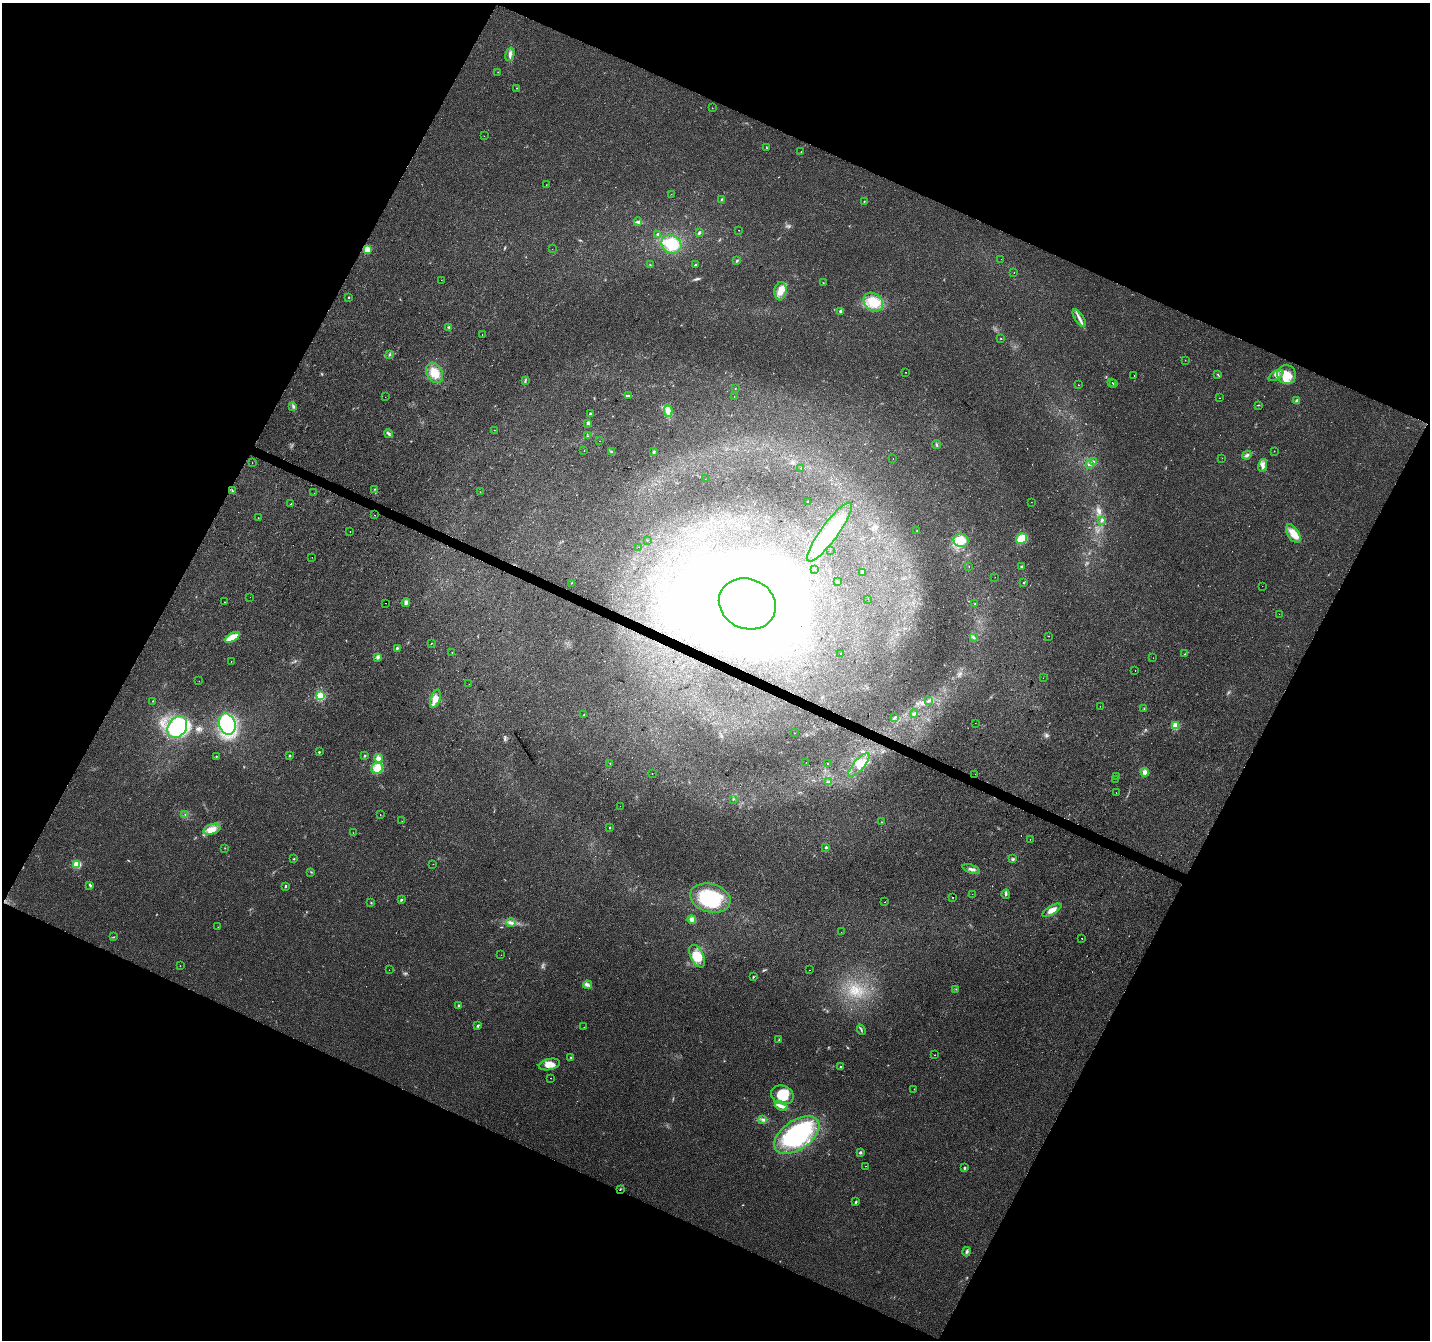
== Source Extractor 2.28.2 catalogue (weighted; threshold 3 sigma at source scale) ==
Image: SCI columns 1-5709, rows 203-5554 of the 5715 x 5822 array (HDU 1 of 3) = the unmasked area's bounding box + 8 px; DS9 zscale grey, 4 x 4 block average (1 PNG px = mean of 4 x 4 image px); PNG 1432 x 1342 px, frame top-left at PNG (2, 3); each listed source drawn as its Kron ellipse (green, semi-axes under 4 px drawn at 4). Shown black and unused: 45% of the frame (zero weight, under 2 of 3 exposures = <1% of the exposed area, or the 3 px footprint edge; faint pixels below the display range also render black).
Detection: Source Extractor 2.28.2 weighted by HDU 2 'WHT'. Background 0.0438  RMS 0.0065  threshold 0.0293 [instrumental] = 3 sigma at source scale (4.5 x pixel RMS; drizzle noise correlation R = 1.50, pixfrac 1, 0.0396/0.0396 arcsec/px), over >= 5 px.
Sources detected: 241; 2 too faint to see at this stretch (4 x 4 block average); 4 inside a brighter object's white glare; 6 cosmic-ray / hot-pixel residue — neither listed nor drawn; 1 coinciding with a brighter row at this scale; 8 inside a brighter listed object's ellipse — not listed separately; the other 220 listed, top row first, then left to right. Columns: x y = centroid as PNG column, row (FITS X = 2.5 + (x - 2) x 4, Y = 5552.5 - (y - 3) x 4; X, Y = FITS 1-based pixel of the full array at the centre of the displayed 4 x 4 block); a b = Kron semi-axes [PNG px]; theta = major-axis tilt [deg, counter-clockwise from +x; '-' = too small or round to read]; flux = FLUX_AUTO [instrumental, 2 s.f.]
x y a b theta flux
510 54 7 3 74 14
498 72 2 2 - 1.1
516 88 2 2 - 1.4
712 108 2 2 - 0.88
484 136 2 2 - 1.1
767 148 2 2 - 1.7
801 151 2 2 - 0.77
546 185 2 2 - 1
671 194 2 2 - 0.59
722 199 3 2 - 2.4
864 201 2 2 - 2.3
638 222 4 3 - 8.1
738 230 2 2 - 1.9
699 233 3 2 - 6.6
658 234 2 2 - 4.6
671 244 10 9 - 99
367 249 2 2 - 180
552 249 2 2 - 0.63
1001 259 2 2 - 0.77
737 260 3 2 - 3.7
650 265 2 2 - 1.5
695 265 3 2 - 2.9
1014 273 2 2 - 1.1
441 280 2 2 - 1.3
823 283 2 2 - 1.1
780 291 9 6 82 31
349 297 2 2 - 2.8
873 302 10 8 -43 84
841 311 3 3 - 6.1
1079 318 10 3 -58 16
449 327 3 3 - 4.7
482 335 2 2 - 1.3
1001 338 2 2 - 1.4
390 354 4 2 - 3.8
1185 360 2 2 - 0.76
906 372 2 2 - 1.1
434 373 11 7 -60 58
1218 374 3 2 - 2.4
1276 375 8 3 33 13
1286 375 10 9 - 56
1134 376 2 2 - 0.91
525 381 2 2 - 1.5
1112 382 2 2 - 1.2
1114 384 2 2 - 4.5
1078 385 2 2 - 2.7
735 388 2 2 - 1.1
628 396 4 2 - 4.8
734 396 2 2 - 0.63
385 397 2 2 - 3.3
1219 398 2 2 - 2.7
1297 401 2 2 - 28
1258 405 2 2 - 2.7
293 406 3 2 - 5.4
668 411 6 3 -86 34
590 414 2 2 - 9.2
588 423 2 2 - 36
494 430 2 2 - 1
388 434 5 3 - 7.6
587 436 2 2 - 1.3
599 441 2 2 - 1.3
936 445 5 2 - 3.8
584 451 2 2 - 1.2
1274 451 2 2 - 0.82
611 452 4 2 - 4.7
653 452 3 2 - 3.7
1247 455 5 3 - 7.5
1222 458 2 2 - 0.66
893 459 2 2 - 1.4
1093 462 3 3 - 6.4
252 463 2 2 - 3
1089 464 3 3 - 5.5
1263 465 6 4 74 15
801 468 2 2 - 1.5
705 479 2 2 - 0.59
374 489 2 2 - 2.3
233 491 3 2 - 3.4
480 492 2 2 - 1
314 493 2 2 - 0.83
808 502 2 2 - 7.5
1031 502 2 2 - 1.1
291 504 2 2 - 5
375 515 2 2 - 4.6
258 518 2 2 - 1.5
1101 521 4 2 - 4.5
917 531 2 2 - 2.2
350 532 2 2 - 6.4
830 532 36 8 54 160
1293 534 10 5 -58 35
1021 539 6 4 33 66
647 540 2 2 - 1
961 540 7 6 - 82
639 547 2 2 - 0.81
830 550 2 2 - 0.93
312 557 2 2 - 1.1
1021 566 3 2 - 3.3
969 567 2 2 - 0.74
814 569 2 2 - 0.71
862 573 3 3 - 5.1
995 577 2 2 - 0.64
837 582 2 2 - 2.4
1024 582 2 2 - 3.7
571 583 2 2 - 1.6
1262 586 2 2 - 0.88
250 597 2 2 - 1.5
868 599 2 2 - 0.52
225 602 2 2 - 1.1
406 602 4 3 - 8.8
386 603 2 2 - 4.2
747 604 29 25 -23 8100
975 604 2 2 - 1.9
1279 614 2 2 - 4.7
1049 636 2 2 - 1
232 637 8 3 26 75
974 637 3 2 - 4.3
431 643 2 2 - 1.8
397 648 3 2 - 5.3
452 652 2 2 - 0.91
841 653 2 2 - 1.9
1185 654 2 2 - 2.3
378 657 4 3 - 8.8
1153 658 2 2 - 2.1
231 661 2 2 - 0.9
1135 671 2 2 - 0.97
1043 678 2 2 - 0.68
199 681 2 2 - 0.58
469 684 2 2 - 3.3
320 696 2 2 - 450
435 699 9 5 73 28
153 701 2 2 - 1.2
928 701 3 3 - 7.5
1100 706 2 2 - 7.5
1144 708 2 2 - 1.3
914 714 4 2 - 4.4
584 715 2 2 - 2.5
895 717 3 2 - 3
975 723 2 2 - 0.66
227 724 11 8 -71 360
1175 725 2 2 - 220
177 727 12 9 55 360
794 733 2 2 - 0.76
319 752 2 2 - 9.9
216 756 2 2 - 1.5
289 756 2 2 - 3.7
365 756 3 2 - 4
378 758 4 3 - 19
806 762 2 2 - 1.8
610 763 2 2 - 1.6
827 763 2 2 - 1.2
859 765 15 5 49 38
377 768 6 5 - 44
1145 772 4 3 - 17
652 773 2 2 - 0.88
975 774 2 2 - 1
1117 776 2 2 - 1.6
1115 779 2 2 - 1.7
828 782 2 2 - 1.5
1116 793 2 2 - 0.71
733 799 3 2 - 2.7
620 806 2 2 - 0.72
185 814 2 2 - 1.8
380 815 2 2 - 2.9
402 821 2 2 - 0.61
881 822 2 2 - 1.2
610 827 2 2 - 2.9
212 829 9 5 20 29
353 833 2 2 - 1.6
1030 839 2 2 - 0.76
826 847 2 2 - 17
225 848 2 2 - 1.4
294 859 2 2 - 2.4
1013 859 3 2 - 4.1
77 864 2 2 - 270
433 864 2 2 - 0.75
971 869 9 3 -19 13
311 872 3 2 - 2.2
90 885 4 2 - 6.5
286 886 2 2 - 9.7
972 894 2 2 - 0.58
1006 894 4 2 - 6.1
953 897 2 2 - 31
710 898 20 14 -16 230
401 900 2 2 - 4.7
885 902 2 2 - 4.4
371 903 2 2 - 2.2
1052 910 11 4 30 30
692 919 4 4 - 13
511 922 4 3 - 9.1
218 927 2 2 - 1.2
841 932 2 2 - 1.9
113 937 3 2 - 2.1
1082 939 2 2 - 1.2
501 955 2 2 - 0.77
697 956 12 6 -64 64
180 966 2 2 - 1.6
389 970 2 2 - 0.73
810 970 2 2 - 0.98
753 977 2 2 - 2.9
587 985 4 4 - 11
956 989 2 2 - 2
458 1005 3 2 - 3.6
478 1026 3 2 - 6.1
584 1027 2 2 - 0.74
861 1030 5 2 - 4.3
779 1040 2 2 - 2
934 1055 2 2 - 2.1
571 1057 2 2 - 2
549 1064 11 5 13 41
841 1067 2 2 - 2.4
551 1078 2 2 - 2.3
914 1089 2 2 - 0.87
782 1095 11 9 -22 100
781 1106 6 3 -20 21
763 1120 2 2 - 2.4
797 1135 25 14 35 490
860 1152 3 3 - 5.6
866 1166 2 2 - 5.4
964 1168 3 2 - 5
620 1189 2 2 - 2.6
856 1202 3 2 - 4.6
966 1252 5 3 - 7.4
Overlapping masked pixels (flux is a lower limit): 2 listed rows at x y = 747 604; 620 1189
Diffuse or blended objects may show on this block-average render without a row.